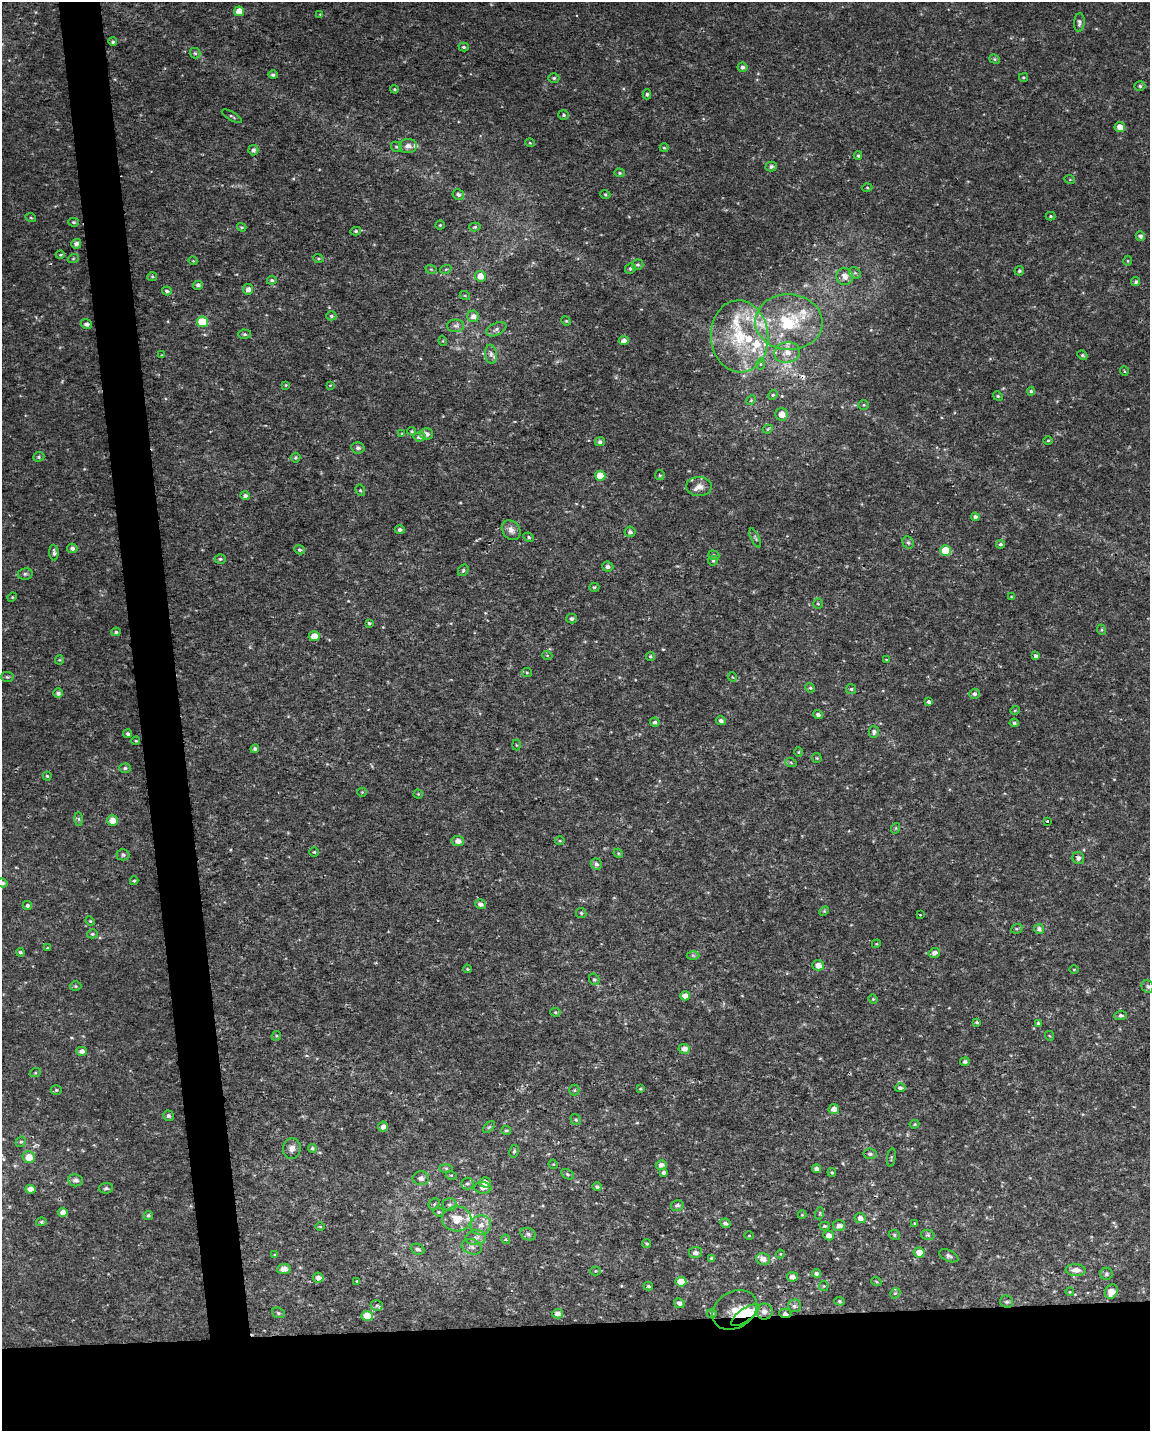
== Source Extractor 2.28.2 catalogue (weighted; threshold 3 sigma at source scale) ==
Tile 11 of 4 x 3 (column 3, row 3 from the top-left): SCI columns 2299-3446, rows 52-1480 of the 4595 x 4347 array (HDU 1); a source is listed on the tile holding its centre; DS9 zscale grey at full resolution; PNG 1152 x 1433 px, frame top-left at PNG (2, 2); each listed source drawn as its Kron ellipse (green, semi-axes under 4 px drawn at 4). Shown black and unused: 11% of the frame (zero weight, under 2 of 3 exposures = <1% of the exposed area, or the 3 px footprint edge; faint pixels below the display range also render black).
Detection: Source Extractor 2.28.2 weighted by HDU 2 'WHT'; one run over the whole footprint, this tile lists its part. Background 0.00345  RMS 0.003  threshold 0.0136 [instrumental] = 3 sigma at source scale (4.5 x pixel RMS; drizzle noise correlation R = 1.50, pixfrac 1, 0.0396/0.0396 arcsec/px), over >= 5 px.
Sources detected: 315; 2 inside a brighter object's white glare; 1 cosmic-ray / hot-pixel residue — neither listed nor drawn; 15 inside a brighter listed object's ellipse — not listed separately; the other 297 listed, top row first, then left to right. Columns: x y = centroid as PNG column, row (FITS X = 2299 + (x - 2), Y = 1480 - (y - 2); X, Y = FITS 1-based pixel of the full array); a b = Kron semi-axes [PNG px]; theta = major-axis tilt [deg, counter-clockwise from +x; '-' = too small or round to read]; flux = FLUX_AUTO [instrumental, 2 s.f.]
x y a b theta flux
239 11 5 5 - 3.4
320 14 3 3 - 0.24
1079 22 9 5 85 0.87
113 42 4 4 - 0.51
464 47 5 4 - 0.5
195 53 5 5 - 0.52
995 59 5 4 - 0.48
742 67 5 5 - 0.88
273 75 5 4 - 0.68
1023 77 4 3 - 0.37
554 78 5 4 - 0.52
1140 86 5 4 - 0.56
394 89 4 3 - 0.36
647 94 5 4 - 0.44
564 115 5 5 - 0.53
232 116 11 3 -30 0.47
1120 127 5 5 - 2.6
530 143 5 3 - 0.28
408 146 9 7 2 1.6
396 147 5 5 - 0.47
664 148 4 3 - 0.34
253 150 5 5 - 0.97
858 156 4 3 - 0.43
771 166 5 5 - 0.82
619 173 5 4 - 0.39
1070 180 5 3 - 0.24
867 188 5 3 - 0.3
605 194 5 3 - 0.33
458 195 6 5 - 0.97
1050 216 5 4 - 0.43
31 218 5 3 - 0.31
73 222 5 4 - 0.46
440 225 4 4 - 0.36
242 227 5 3 - 0.38
475 227 6 4 16 0.47
356 231 5 4 - 0.51
1140 236 5 4 - 0.82
76 244 5 5 - 1.2
60 255 4 3 - 0.3
318 258 5 3 - 0.31
73 259 5 3 - 0.31
193 261 4 3 - 0.27
1128 261 5 3 - 0.31
638 265 6 5 - 0.56
431 269 6 3 -19 0.36
446 269 6 3 18 0.32
630 269 5 5 - 0.59
1019 271 5 4 - 0.55
855 273 6 5 - 0.57
480 276 5 5 - 3.2
152 277 5 4 - 0.39
845 277 8 8 - 2.4
272 280 5 4 - 0.55
1136 282 4 4 - 0.63
198 285 5 4 - 0.87
248 289 5 5 - 1.5
167 291 5 3 - 0.66
465 296 5 3 - 0.29
331 316 5 4 - 0.55
473 316 6 6 - 1.8
566 321 5 4 - 0.33
202 322 5 5 - 13
789 322 34 28 -2 21
86 324 5 5 - 1
456 326 8 6 0 1
496 329 11 6 26 1.2
245 334 6 4 -2 0.59
740 336 36 29 -85 22
443 341 5 3 - 0.27
624 341 5 4 - 1.9
787 352 13 10 10 3.2
491 354 9 6 -82 1.1
162 355 3 3 - 0.24
1082 355 5 4 - 0.44
760 364 6 4 90 0.43
1124 371 5 3 - 0.26
286 385 4 3 - 0.23
330 385 4 2 - 0.22
1031 391 4 4 - 0.48
773 395 5 4 - 0.42
998 396 5 4 - 0.39
751 400 5 4 - 0.35
864 405 5 4 - 0.4
782 414 6 6 - 2.7
768 429 5 4 - 0.44
412 431 4 3 - 0.34
402 434 4 3 - 0.32
426 434 6 6 - 1.4
420 437 6 5 - 1.2
1048 440 5 3 - 0.32
600 442 5 4 - 0.86
358 448 6 5 - 0.91
39 457 6 4 22 0.49
295 458 5 5 - 0.47
660 475 5 5 - 0.36
600 476 5 5 - 5.2
699 487 13 9 -2 2.1
360 490 6 5 - 0.5
245 496 5 4 - 0.86
975 517 4 4 - 0.9
400 530 5 4 - 0.7
511 530 11 8 -51 1.8
630 532 5 5 - 0.97
529 537 5 4 - 0.49
755 538 10 3 -65 0.5
908 542 6 5 - 0.64
1000 544 4 4 - 0.58
72 548 5 5 - 0.88
300 550 5 4 - 0.58
945 550 5 5 - 9.7
54 553 8 4 -87 0.9
714 555 6 4 -21 0.44
220 559 5 4 - 0.45
713 561 5 4 - 0.39
608 567 5 5 - 0.89
463 570 6 5 - 0.5
25 574 7 5 11 0.69
594 587 5 4 - 0.46
12 597 5 4 - 0.31
1011 597 4 3 - 0.31
818 604 5 4 - 0.42
572 619 5 4 - 0.82
369 623 4 4 - 0.48
1102 630 5 3 - 0.3
116 632 4 4 - 0.54
314 636 5 5 - 3.1
547 655 5 3 - 0.27
650 656 4 4 - 0.45
1036 656 4 3 - 0.79
59 660 4 4 - 0.32
886 660 3 2 - 0.22
527 673 5 4 - 0.36
7 677 6 5 - 0.49
732 677 5 3 - 0.24
810 688 5 4 - 0.4
851 689 5 5 - 0.48
58 693 5 5 - 1.1
974 694 5 5 - 0.86
929 702 4 3 - 2.1
1015 710 5 3 - 0.24
818 715 5 4 - 0.84
721 721 5 4 - 0.94
655 722 5 4 - 0.79
1014 723 5 4 - 0.66
874 732 6 5 - 0.74
128 734 4 4 - 0.65
136 741 4 4 - 0.31
516 745 5 3 - 0.29
255 749 4 4 - 0.76
799 752 5 3 - 0.27
817 758 5 4 - 0.35
791 763 6 4 -21 0.42
125 768 6 4 1 0.53
47 776 4 4 - 0.37
362 792 5 4 - 0.34
418 794 4 4 - 0.29
78 819 7 4 -89 0.57
112 820 5 5 - 3.3
1047 821 3 3 - 0.32
896 828 5 3 - 0.28
458 841 6 5 - 2
560 841 5 3 - 0.29
314 852 5 4 - 0.4
618 853 5 4 - 0.36
123 855 6 5 - 0.65
1078 858 6 5 - 1
596 864 5 5 - 0.95
134 881 4 3 - 0.38
2 883 5 4 - 0.72
480 904 5 5 - 1
27 905 4 4 - 0.7
824 911 5 4 - 0.35
581 913 5 5 - 0.48
920 915 4 3 - 0.2
90 921 5 4 - 0.33
1017 929 6 4 20 0.43
1039 929 5 5 - 1.1
92 934 5 4 - 0.5
876 944 4 3 - 0.26
48 948 4 3 - 0.43
20 952 4 3 - 0.6
934 953 6 5 - 1.2
693 955 6 4 -1 0.43
818 965 6 5 - 2.2
467 969 4 3 - 0.39
1074 969 5 3 - 0.27
594 979 6 5 - 0.48
75 986 6 5 - 0.43
1148 987 6 5 - 0.72
685 996 5 4 - 2.1
873 999 4 4 - 0.33
555 1012 5 4 - 0.38
1120 1016 6 4 2 0.6
977 1022 4 3 - 0.37
1038 1023 4 4 - 0.42
276 1036 5 4 - 0.37
1050 1036 5 3 - 0.26
684 1049 6 5 - 1.8
82 1051 5 4 - 1.5
965 1062 5 4 - 0.75
35 1073 5 3 - 0.35
900 1088 5 4 - 0.86
640 1089 3 3 - 0.3
56 1090 5 4 - 0.47
574 1090 5 5 - 0.43
834 1109 5 5 - 1.9
168 1116 5 5 - 0.8
576 1120 6 5 - 0.49
914 1124 5 4 - 0.35
383 1127 5 5 - 1.3
489 1127 7 4 44 0.43
506 1130 5 4 - 0.54
21 1142 5 4 - 0.43
292 1148 10 9 - 1.7
312 1148 4 4 - 0.49
514 1151 6 4 78 0.54
870 1154 6 5 - 0.76
29 1157 6 6 - 3.8
891 1158 9 3 81 0.36
553 1164 5 4 - 0.31
661 1165 5 5 - 1.2
446 1168 6 4 -1 0.47
817 1169 4 4 - 1.1
664 1172 4 4 - 0.94
832 1172 4 4 - 0.43
567 1174 7 4 -28 0.55
451 1175 5 3 - 0.33
421 1178 8 7 - 1.3
75 1180 7 6 - 1.3
485 1182 5 5 - 1.8
467 1183 6 6 - 0.72
597 1187 4 4 - 0.71
106 1188 7 5 7 0.67
482 1188 9 5 -5 1.1
30 1189 5 4 - 2.3
434 1204 6 5 - 0.48
449 1204 7 6 - 0.85
677 1205 6 5 - 0.83
63 1212 5 4 - 2.1
438 1212 5 4 - 0.41
820 1213 6 4 72 0.39
802 1215 4 4 - 0.25
148 1216 5 4 - 0.54
860 1218 5 5 - 1.5
457 1219 14 12 1 5
41 1222 5 4 - 0.46
725 1223 5 4 - 0.78
915 1223 4 2 - 0.23
481 1225 10 9 - 2.3
825 1226 5 4 - 0.56
839 1226 6 5 - 1.7
320 1227 5 3 - 0.27
528 1234 8 6 -22 0.89
829 1235 5 5 - 1.6
894 1235 6 4 -24 0.46
928 1235 7 5 -13 0.62
749 1236 4 3 - 0.25
476 1238 10 7 5 1.5
506 1239 5 3 - 0.38
647 1243 4 4 - 0.51
472 1247 10 7 -21 1.2
417 1249 7 5 -22 0.86
695 1253 6 5 - 1.3
919 1253 5 5 - 3
780 1254 4 4 - 0.3
275 1255 4 3 - 0.33
949 1256 10 5 -25 0.96
711 1258 4 4 - 0.5
763 1259 7 6 - 1.9
284 1269 7 5 9 1.9
1076 1270 10 6 -3 2.1
595 1271 5 4 - 0.34
816 1273 4 4 - 0.78
1106 1274 6 6 - 0.63
792 1277 5 4 - 1.5
318 1278 5 5 - 1.5
357 1281 3 3 - 0.25
876 1281 5 3 - 0.3
681 1282 5 5 - 4.5
648 1286 5 3 - 0.49
824 1286 5 5 - 0.32
1070 1292 4 3 - 0.25
1111 1292 7 6 - 3
895 1293 5 4 - 0.38
839 1301 5 4 - 0.45
1007 1302 6 6 - 0.73
679 1303 5 5 - 1.1
377 1305 6 5 - 0.61
794 1306 6 6 - 0.84
735 1310 24 18 31 8.1
764 1311 8 8 - 1.7
278 1313 6 5 - 0.53
712 1313 5 3 - 0.31
558 1314 5 4 - 1.4
785 1314 6 3 -6 1.1
745 1315 16 6 36 16
367 1316 6 5 - 5.5
Overlapping masked pixels (flux is a lower limit): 4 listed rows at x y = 1078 858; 735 1310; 785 1314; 745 1315
Isophote crosses this tile's border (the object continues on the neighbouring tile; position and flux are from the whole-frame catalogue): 1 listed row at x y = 2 883